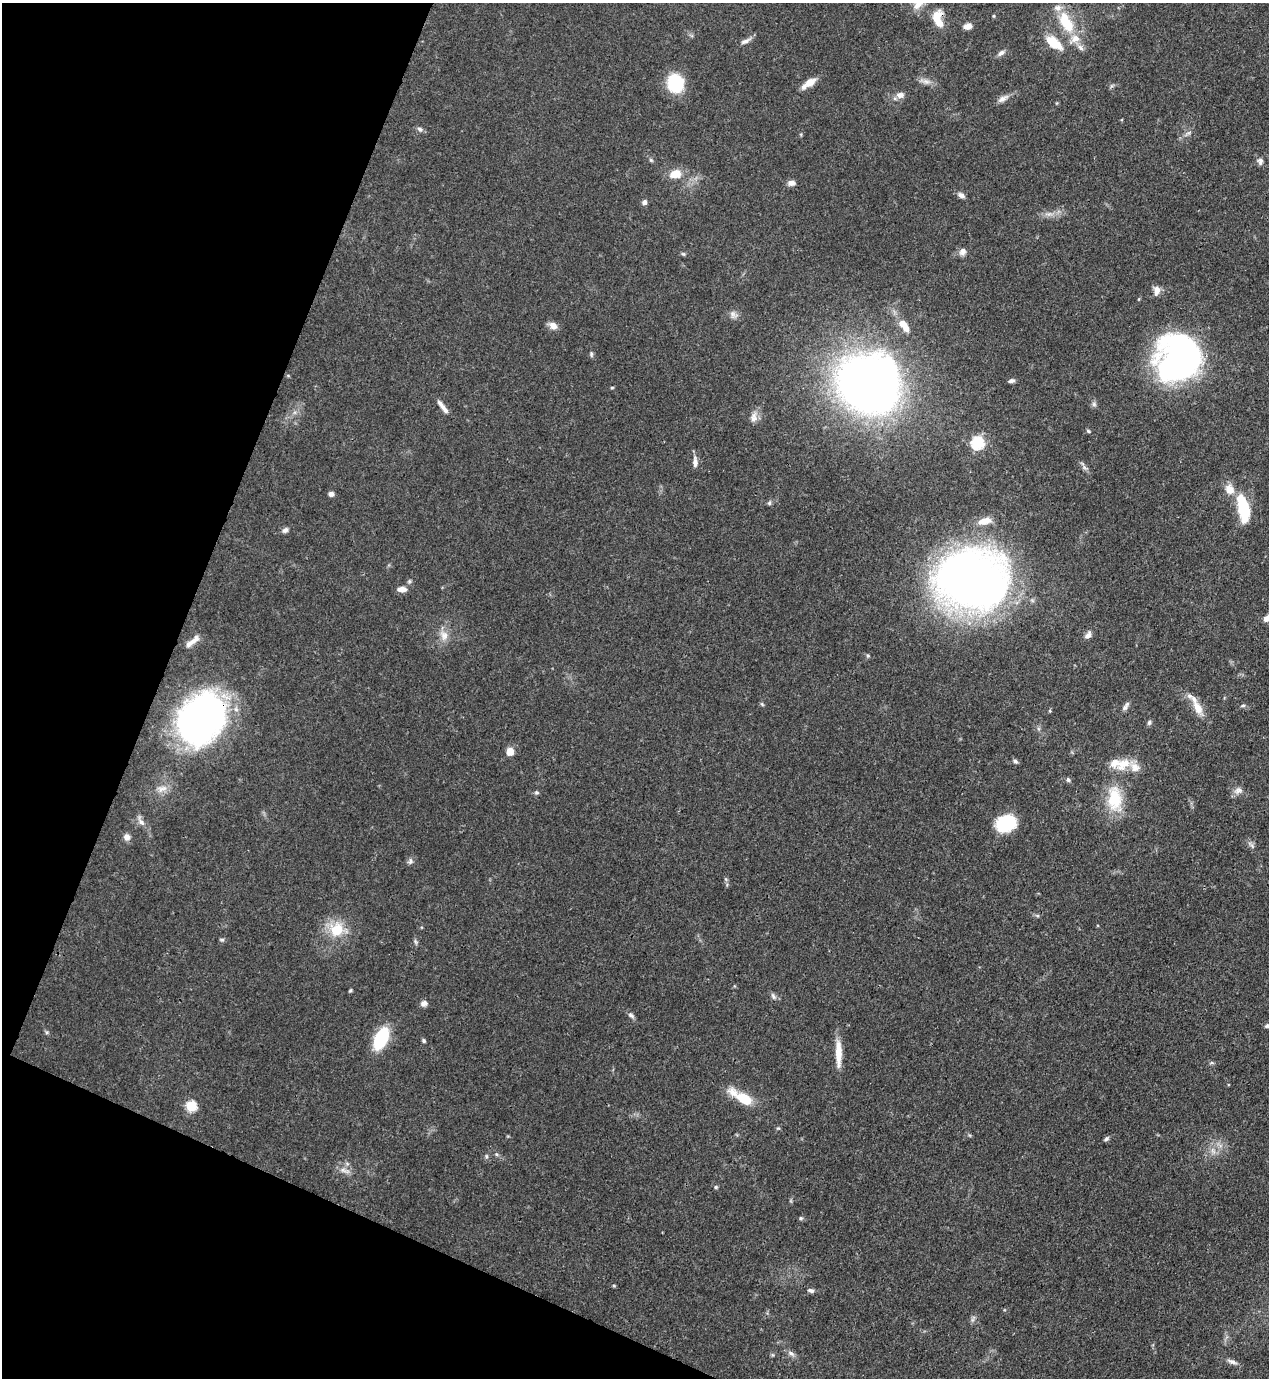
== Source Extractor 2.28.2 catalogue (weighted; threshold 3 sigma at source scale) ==
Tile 9 of 4 x 4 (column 1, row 3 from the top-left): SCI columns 222-1488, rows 1416-2791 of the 5643 x 5582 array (HDU 1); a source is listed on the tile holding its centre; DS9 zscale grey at full resolution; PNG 1271 x 1380 px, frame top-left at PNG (2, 3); no overlay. Shown black and unused: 20% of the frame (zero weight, under 3 of 4 exposures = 7% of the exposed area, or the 3 px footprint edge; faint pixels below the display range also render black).
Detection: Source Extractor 2.28.2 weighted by HDU 2 'WHT'; one run over the whole footprint, this tile lists its part. Background 0.0656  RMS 0.0035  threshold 0.0157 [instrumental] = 3 sigma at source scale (4.5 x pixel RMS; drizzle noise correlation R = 1.50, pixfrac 1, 0.05/0.05 arcsec/px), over >= 5 px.
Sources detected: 112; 9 inside a brighter listed object's ellipse — not listed separately; the other 103 listed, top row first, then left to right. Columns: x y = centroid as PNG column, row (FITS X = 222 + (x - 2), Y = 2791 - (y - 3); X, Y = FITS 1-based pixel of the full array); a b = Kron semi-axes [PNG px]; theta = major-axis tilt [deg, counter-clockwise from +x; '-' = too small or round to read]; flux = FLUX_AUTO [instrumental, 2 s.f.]
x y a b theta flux
918 3 17 13 62 4
994 16 5 4 - 0.4
936 17 18 10 58 5.1
1066 22 31 15 -61 13
968 26 9 7 8 2.1
746 41 15 5 25 1.6
1054 43 23 11 -38 8
1001 53 10 6 34 1.4
925 81 18 6 -13 2.1
810 82 13 8 30 4.1
675 83 18 16 -77 17
1111 86 7 4 71 0.57
900 95 10 8 -1 2.2
1003 99 17 7 30 2.1
420 129 8 6 -29 1
1188 133 11 4 40 1.1
651 160 7 4 -44 0.58
1260 161 9 7 -72 1.3
675 174 13 9 12 5.4
791 183 8 6 6 1.9
961 195 10 6 -27 1.4
644 202 7 6 - 1.1
1049 214 13 6 7 2
963 252 10 8 59 1.8
683 254 6 5 - 0.5
1157 290 12 8 87 2.4
733 314 12 9 -59 1.7
903 324 10 9 - 3.1
553 326 11 8 -34 2.4
591 354 8 4 -78 0.64
1178 359 44 40 60 120
1011 381 7 5 9 1
868 384 50 46 -25 290
612 388 4 4 - 0.37
1094 404 7 6 - 0.92
441 405 19 5 -48 2.4
754 417 16 9 82 2.5
1088 431 6 4 -24 0.51
977 443 6 6 - 48
695 462 13 6 -87 2
1084 467 7 4 -56 0.97
1230 489 13 11 -62 4.1
331 494 6 5 - 1.4
769 503 7 5 65 0.69
1243 507 28 11 -80 18
985 521 17 8 15 4.2
285 530 9 6 42 1.1
971 581 50 40 -7 380
402 589 11 6 1 2.3
1268 617 17 7 34 3.4
444 635 16 11 -75 3.5
1088 635 11 7 56 1.7
194 640 19 8 43 2.7
762 704 6 4 -44 0.46
1243 706 7 3 8 0.55
1125 708 10 6 34 1.2
1198 708 23 10 -61 5.4
1050 711 4 4 - 0.38
201 719 36 26 57 260
1149 723 7 5 60 0.76
510 751 8 7 - 3.3
1015 761 7 5 -38 0.83
1123 764 24 15 37 6.8
1068 780 7 5 -50 0.71
162 789 16 9 13 3.1
1238 790 12 9 23 2
536 792 6 6 - 0.64
1114 798 37 20 -89 15
141 822 11 7 -45 1.8
1006 823 18 13 24 22
127 837 7 7 - 2.1
1251 845 13 5 -48 1.2
410 861 9 6 77 1.1
726 879 6 5 - 0.55
1037 915 6 4 -2 0.57
337 929 23 20 1 11
222 940 7 4 -5 0.57
415 942 8 3 -71 0.62
350 990 5 4 - 0.43
773 996 10 5 -64 1
424 1003 8 7 - 1.4
631 1015 9 5 -37 0.99
1268 1026 9 5 18 0.92
47 1032 6 4 44 0.49
381 1038 15 8 65 31
424 1041 5 4 - 0.6
838 1053 33 7 -89 6.3
1212 1063 6 4 -19 0.53
742 1098 27 9 -31 12
191 1106 6 5 - 25
778 1128 6 4 -17 0.41
1106 1139 7 5 37 0.75
1213 1151 10 5 -63 1.6
496 1154 6 4 -44 0.56
486 1156 6 4 -72 0.51
345 1171 17 6 -17 2.1
716 1187 5 4 - 0.48
801 1218 6 5 - 0.57
614 1285 4 4 - 0.41
811 1291 8 5 -14 1
972 1320 7 4 71 0.77
791 1353 11 6 -36 1.3
1232 1362 14 6 -20 1.6
Overlapping masked pixels (flux is a lower limit): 3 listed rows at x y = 936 17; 971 581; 201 719
Isophote crosses this tile's border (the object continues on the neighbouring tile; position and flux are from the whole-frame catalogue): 3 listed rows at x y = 918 3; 1268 617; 1268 1026